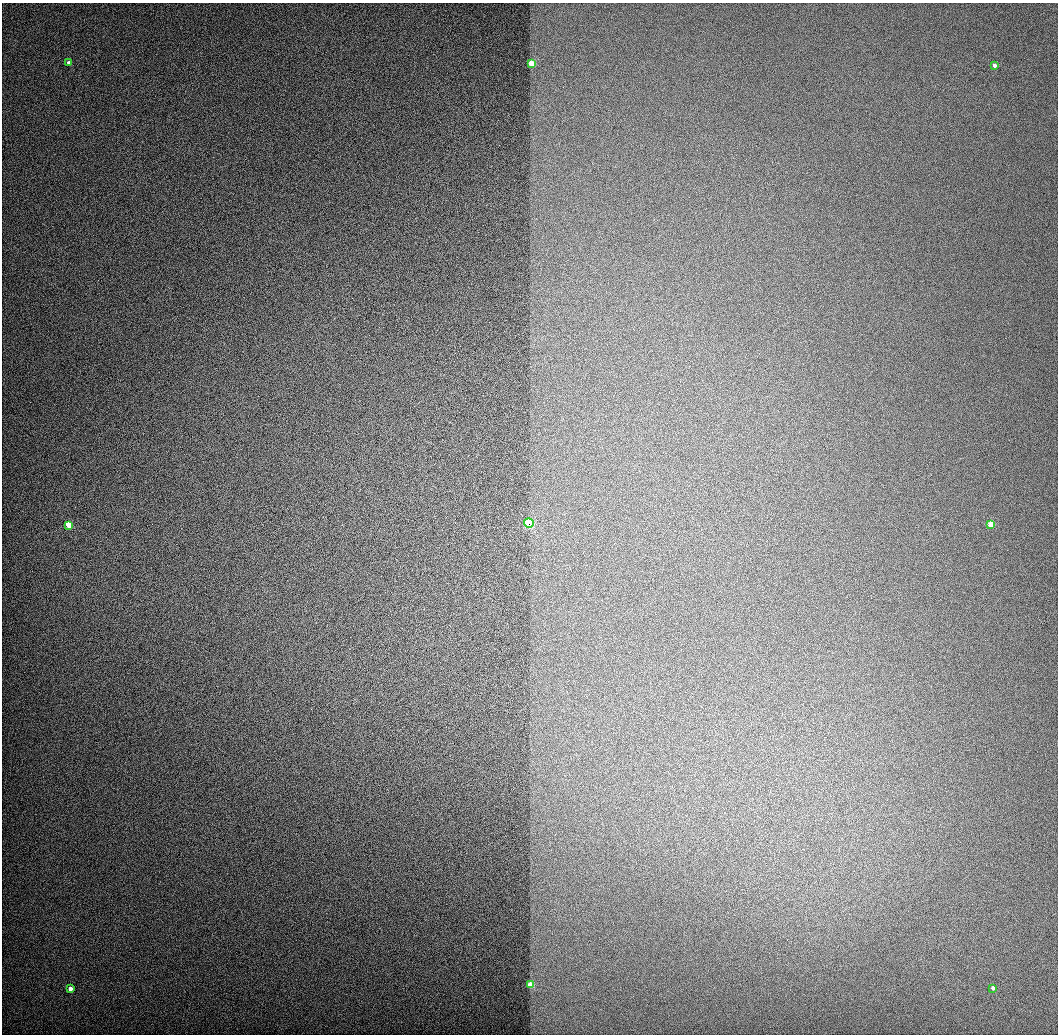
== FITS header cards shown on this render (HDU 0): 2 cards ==
NAXIS1  =                 1056 / Length of Axis 1 (Serial)
NAXIS2  =                 1032 / Length of Axis 2 (Parallel)

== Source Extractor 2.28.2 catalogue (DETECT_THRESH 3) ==
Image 1056 x 1032 px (HDU 0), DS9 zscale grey, 1 PNG px = 1 image px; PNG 1060 x 1036 px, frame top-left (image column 1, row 1032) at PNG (2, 3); each listed source drawn as its Kron ellipse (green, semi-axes under 4 px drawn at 4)
Background 518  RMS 3.4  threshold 10.2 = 3 sigma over >= 5 px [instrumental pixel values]
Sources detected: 9; all 9 listed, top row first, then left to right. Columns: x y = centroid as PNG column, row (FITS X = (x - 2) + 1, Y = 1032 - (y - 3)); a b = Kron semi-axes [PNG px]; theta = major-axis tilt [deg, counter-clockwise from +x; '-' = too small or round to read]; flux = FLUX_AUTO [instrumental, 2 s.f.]
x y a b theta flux
69 63 4 3 - 4200
532 64 4 3 - 20000
994 65 3 3 - 3800
529 523 5 4 - 23000
69 525 4 3 - 24000
991 525 3 3 - 24000
530 985 3 3 - 25000
993 988 3 3 - 3600
70 989 3 3 - 4300